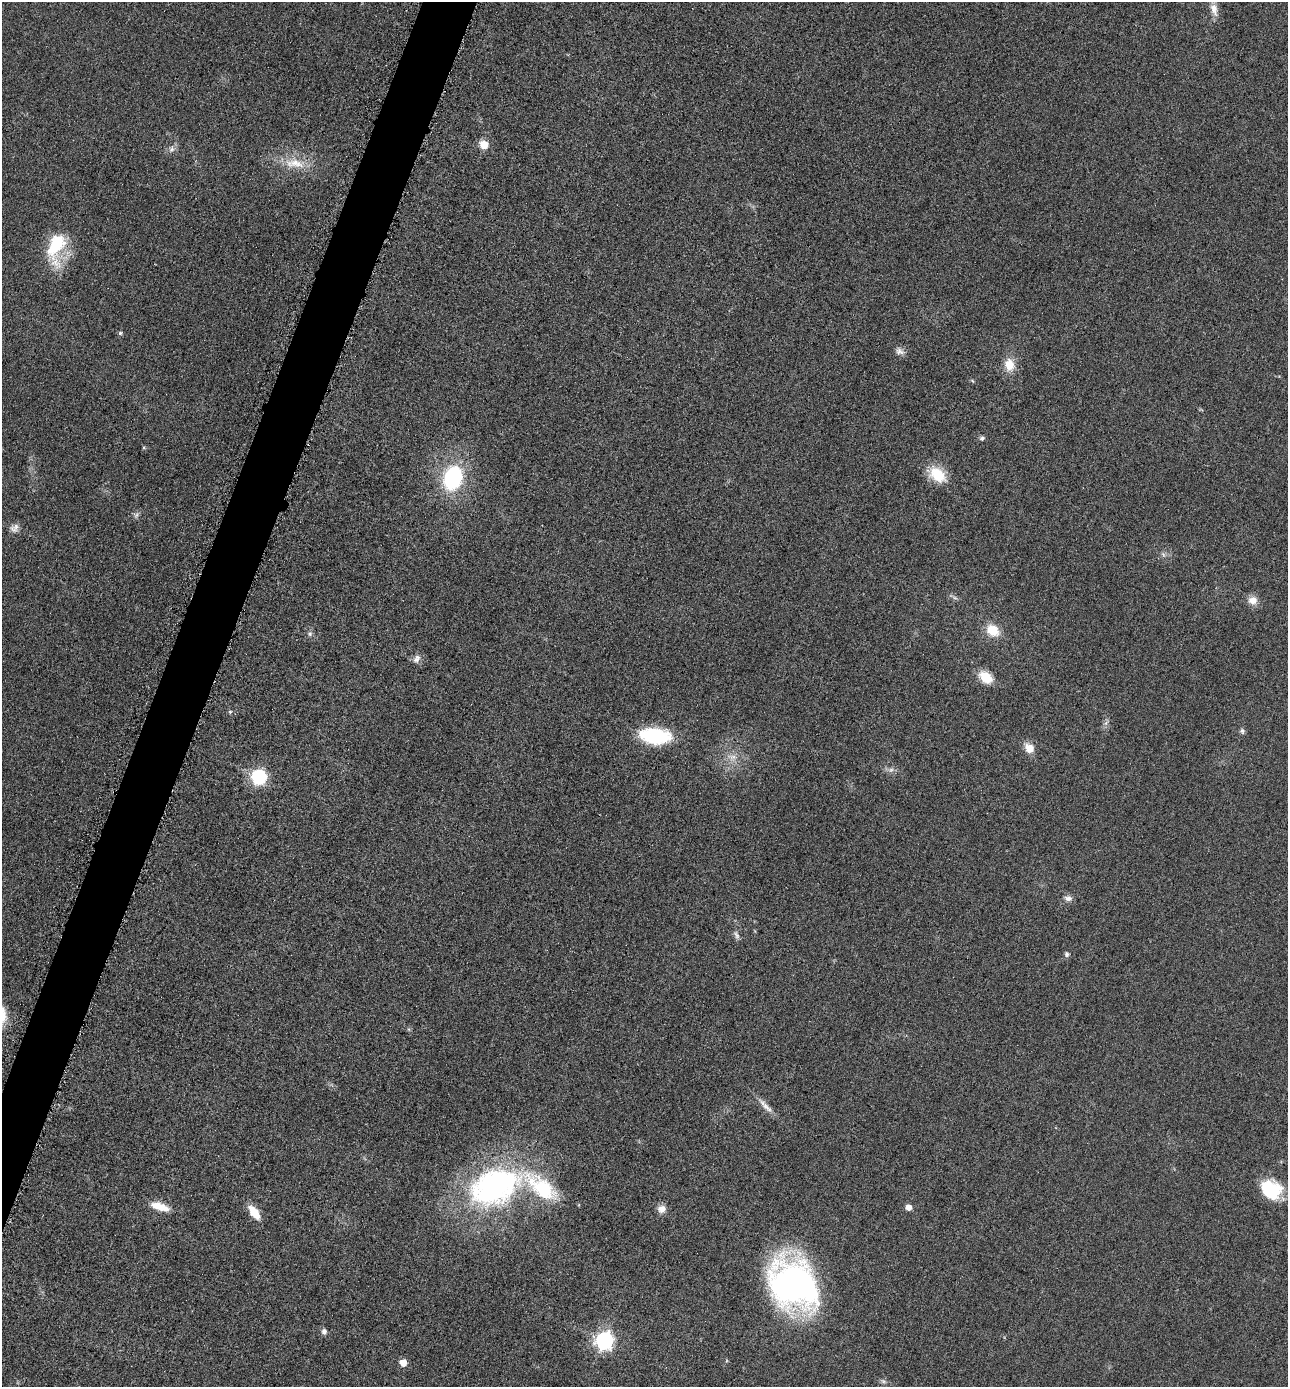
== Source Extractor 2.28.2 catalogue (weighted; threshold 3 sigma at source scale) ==
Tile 7 of 4 x 4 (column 3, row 2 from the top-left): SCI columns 2864-4149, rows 2784-4168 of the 5584 x 5572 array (HDU 1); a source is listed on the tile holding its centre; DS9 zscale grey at full resolution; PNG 1290 x 1389 px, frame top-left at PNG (2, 2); no overlay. Shown black and unused: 4% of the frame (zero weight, under 3 of 6 exposures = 2% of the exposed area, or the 3 px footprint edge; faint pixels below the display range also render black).
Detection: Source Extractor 2.28.2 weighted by HDU 2 'WHT'; one run over the whole footprint, this tile lists its part. Background 0.0494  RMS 0.0096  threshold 0.0393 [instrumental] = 3 sigma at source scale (4.09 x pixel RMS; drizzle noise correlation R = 1.36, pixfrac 0.8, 0.05/0.05 arcsec/px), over >= 5 px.
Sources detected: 44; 1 too faint to see at this stretch — not listed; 1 inside a brighter listed object's ellipse — not listed separately; the other 42 listed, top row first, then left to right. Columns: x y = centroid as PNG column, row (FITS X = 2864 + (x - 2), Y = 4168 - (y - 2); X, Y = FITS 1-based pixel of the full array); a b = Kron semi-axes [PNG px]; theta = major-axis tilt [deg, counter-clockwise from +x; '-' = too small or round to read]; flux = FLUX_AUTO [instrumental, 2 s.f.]
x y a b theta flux
1214 9 20 9 -75 8.7
484 145 6 5 - 25
172 149 9 8 - 3.9
294 163 31 13 -5 22
56 246 40 19 78 51
120 333 5 5 - 1.5
899 351 12 9 -34 4.7
1009 365 14 11 -77 15
972 381 7 3 -45 1.1
982 438 8 5 27 2.1
937 475 20 14 -41 28
453 478 19 14 72 100
136 515 9 5 60 2.6
14 528 13 10 43 5.1
955 598 7 4 -19 1.9
1252 600 12 11 - 8.2
993 631 13 10 -36 22
310 634 7 6 - 2.3
416 659 13 8 61 4.8
986 677 13 9 -38 23
230 712 5 5 - 1.4
1106 723 7 4 71 2.5
1242 731 7 6 - 2.2
655 736 30 15 -5 69
1029 748 12 9 -49 11
733 757 11 7 1 5.9
259 777 7 6 - 210
1068 898 10 7 -13 4.3
736 935 12 6 -58 3.2
1067 954 7 6 - 2.1
766 1106 27 6 -47 8
494 1187 69 43 22 230
1271 1189 24 20 -30 39
160 1206 24 9 -18 15
908 1207 5 4 - 10
662 1209 9 8 - 7.4
254 1212 16 8 -53 16
793 1285 46 40 -50 360
324 1331 7 6 - 3.4
604 1341 7 7 - 370
403 1363 5 5 - 15
883 1381 8 4 -44 1.9